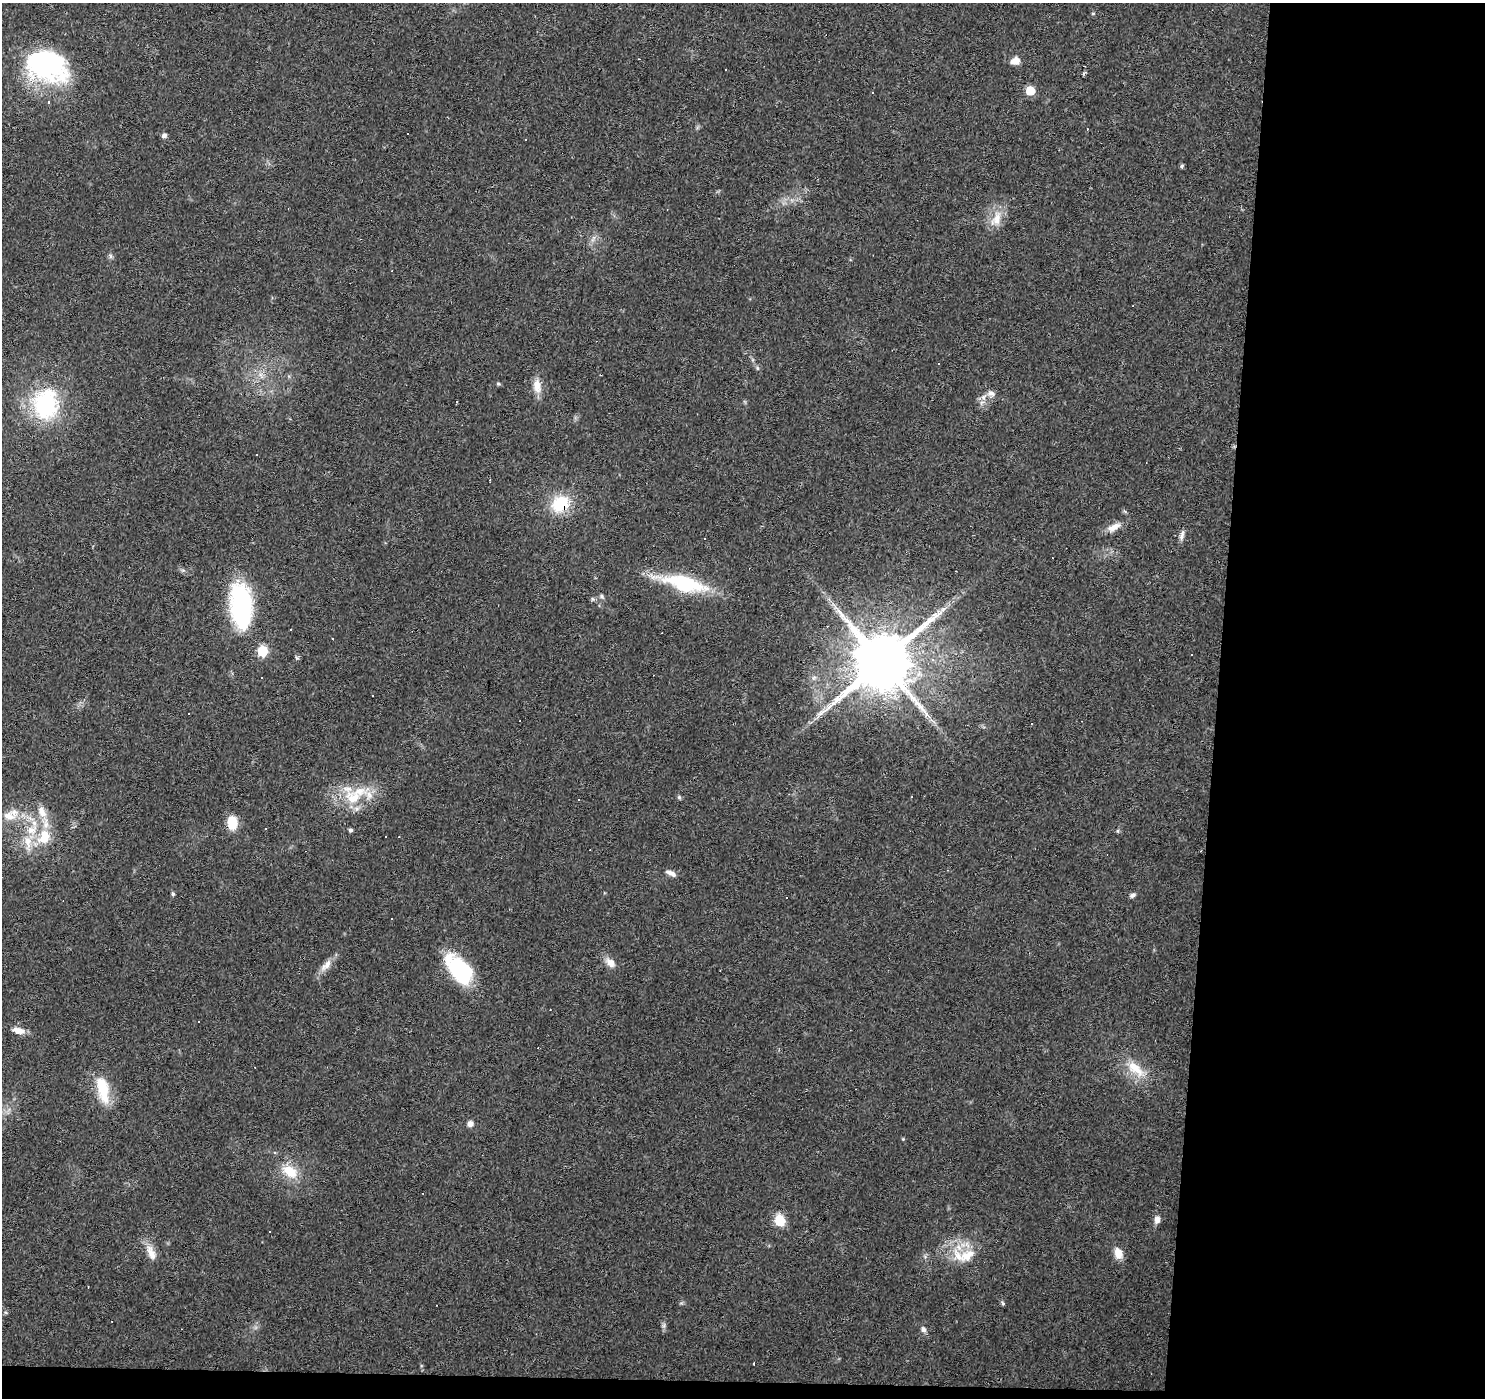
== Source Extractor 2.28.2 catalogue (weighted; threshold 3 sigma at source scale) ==
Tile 9 of 3 x 3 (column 3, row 3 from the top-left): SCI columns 2967-4449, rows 226-1621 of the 4453 x 4693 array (HDU 1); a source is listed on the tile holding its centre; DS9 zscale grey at full resolution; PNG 1487 x 1400 px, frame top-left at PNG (2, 3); no overlay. Shown black and unused: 19% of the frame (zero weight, under 3 of 4 exposures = <1% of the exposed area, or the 3 px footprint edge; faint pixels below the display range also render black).
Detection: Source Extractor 2.28.2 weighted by HDU 2 'WHT'; one run over the whole footprint, this tile lists its part. Background 0.0271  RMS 0.0037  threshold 0.0166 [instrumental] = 3 sigma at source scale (4.5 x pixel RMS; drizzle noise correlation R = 1.50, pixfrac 1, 0.0396/0.0396 arcsec/px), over >= 5 px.
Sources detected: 123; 1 inside a brighter object's white glare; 40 cosmic-ray / hot-pixel residue — not listed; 9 inside a brighter listed object's ellipse — not listed separately; the other 73 listed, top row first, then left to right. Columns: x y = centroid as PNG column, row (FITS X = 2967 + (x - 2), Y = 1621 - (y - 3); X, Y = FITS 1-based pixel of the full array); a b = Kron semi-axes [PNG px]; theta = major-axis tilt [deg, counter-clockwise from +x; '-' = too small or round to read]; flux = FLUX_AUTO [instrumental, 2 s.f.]
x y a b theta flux
1093 13 5 3 - 0.38
1015 61 11 9 23 2.9
41 65 51 32 -12 58
1030 91 6 5 - 13
872 92 3 3 - 0.75
48 102 4 3 - 0.47
1087 129 3 2 - 0.54
164 135 6 5 - 1.2
526 139 3 3 - 0.59
1182 166 5 4 - 0.68
996 219 26 13 65 6.6
593 239 11 3 61 1.1
111 256 6 5 - 0.82
757 368 5 5 - 0.63
261 375 13 6 -55 2.2
498 384 5 5 - 0.5
537 386 20 11 -86 4.4
991 393 11 9 -27 2
983 397 9 7 65 2
45 405 28 23 85 42
256 455 3 3 - 0.85
560 504 17 14 37 18
1114 527 21 9 27 3.7
1182 536 14 5 77 1.6
956 571 3 2 - 0.35
683 583 52 15 -14 32
602 596 7 6 - 0.82
593 599 6 5 - 0.65
241 606 49 22 -85 49
943 609 8 6 64 1.3
290 630 3 2 - 0.55
332 638 3 2 - 0.37
263 651 6 6 - 23
1192 655 3 3 - 1.2
297 658 6 5 - 0.6
932 660 5 4 - 1.2
882 662 16 15 - 3400
814 678 7 6 - 1
850 678 5 4 - 1.6
679 797 6 6 - 0.61
353 798 26 22 -7 14
42 812 18 10 -65 4.3
9 816 20 13 -4 5.6
232 823 16 10 -88 7.3
31 830 16 12 16 6.4
351 830 4 4 - 0.92
1118 831 5 3 - 0.44
386 836 2 2 - 0.25
44 838 18 14 20 7.5
671 873 14 5 -26 1.9
173 894 6 4 -75 0.66
1133 895 7 5 28 1.1
391 918 3 3 - 0.51
610 963 16 10 -44 3.2
326 965 21 9 45 3.6
459 969 35 18 -51 33
198 1022 3 3 - 1
19 1031 15 8 -23 3.5
1135 1069 30 14 -45 9.1
103 1090 39 14 -78 13
470 1124 7 7 - 1.7
903 1139 4 4 - 0.34
290 1171 23 14 -31 9
1157 1219 9 6 73 2.2
780 1221 6 6 - 27
269 1232 3 3 - 0.98
151 1252 23 10 -67 4.5
1118 1253 16 10 -73 3.7
967 1255 25 16 36 8.8
1003 1303 6 5 - 0.55
663 1325 8 7 - 0.94
923 1329 9 7 -66 1.4
754 1364 3 2 - 0.53
Overlapping masked pixels (flux is a lower limit): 1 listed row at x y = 560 504